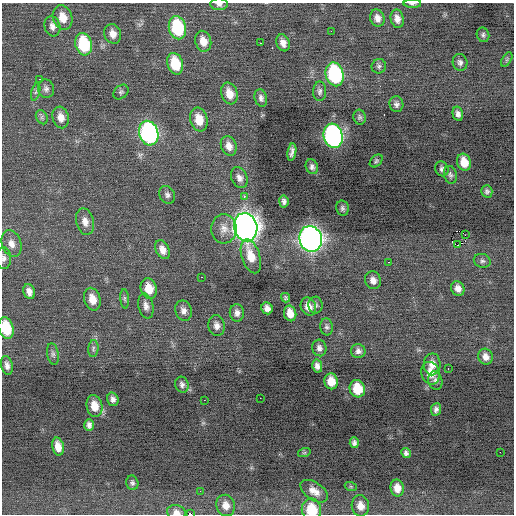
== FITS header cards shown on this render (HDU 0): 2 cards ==
NAXIS1  =                  512 / Axis length
NAXIS2  =                  512 / Axis length

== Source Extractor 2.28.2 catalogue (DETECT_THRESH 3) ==
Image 512 x 512 px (HDU 0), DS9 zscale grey, 1 PNG px = 1 image px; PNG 516 x 516 px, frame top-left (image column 1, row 512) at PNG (2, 3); each listed source drawn as its Kron ellipse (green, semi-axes under 4 px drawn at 4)
Background -0.121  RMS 0.89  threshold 2.66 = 3 sigma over >= 5 px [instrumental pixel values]
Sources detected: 112; all 112 listed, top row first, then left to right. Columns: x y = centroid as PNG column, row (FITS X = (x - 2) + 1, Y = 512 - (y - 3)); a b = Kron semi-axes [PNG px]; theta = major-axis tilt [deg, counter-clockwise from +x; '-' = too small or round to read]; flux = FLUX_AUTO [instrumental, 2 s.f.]
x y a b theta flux
219 4 9 6 -1 210
412 4 9 4 -1 120
63 17 12 9 -72 780
377 18 9 7 -72 330
397 19 9 6 -79 360
52 26 10 8 -73 300
177 28 12 8 -76 4300
331 31 2 2 - 190
113 34 10 8 -70 470
483 35 7 6 - 140
203 41 10 8 -76 670
260 43 3 2 - 58
283 43 9 6 -70 370
84 44 11 8 -75 3700
507 59 8 4 59 110
460 62 8 7 - 200
175 64 11 7 -73 2000
379 66 7 7 - 160
335 74 12 9 -76 6200
40 79 2 2 - 56
46 89 9 8 - 230
320 91 10 6 88 200
36 92 9 3 76 130
121 92 8 6 44 130
229 93 11 8 -72 740
261 98 9 6 -73 210
396 104 8 7 - 210
458 114 7 5 -77 230
42 117 7 5 -62 140
61 117 11 8 -75 510
360 117 7 6 - 140
199 119 12 8 -74 940
149 133 12 9 -75 13000
333 136 12 9 -76 16000
229 146 10 7 -70 430
292 152 9 3 80 220
376 161 7 5 46 110
464 162 8 6 -73 860
312 167 7 6 - 180
442 169 7 6 - 170
450 175 9 6 -75 170
239 178 11 8 -65 320
487 191 6 5 - 150
167 195 9 7 -61 210
244 196 3 3 - 190
284 201 6 4 -81 180
342 208 8 6 -78 150
85 222 13 9 -75 450
246 227 14 11 -76 52000
224 229 15 12 86 600
465 235 2 2 - 720
311 239 13 11 -74 34000
11 244 13 9 -70 490
458 245 4 3 - 420
162 250 10 6 -66 440
251 256 18 9 -72 1000
4 258 11 7 -88 250
482 261 8 7 - 180
389 262 3 2 - 490
201 277 3 2 - 110
373 280 9 8 - 370
458 288 7 6 - 330
149 289 10 8 -76 910
29 292 7 5 -70 350
285 298 5 4 - 100
92 299 11 8 -74 700
125 299 10 4 -85 110
316 305 8 7 - 160
146 306 13 7 -78 320
308 306 9 7 -66 510
267 308 6 5 - 290
183 311 10 8 -70 310
237 313 8 7 - 290
290 313 8 6 -76 620
217 326 10 8 -80 330
326 327 8 6 -83 150
6 328 11 7 -76 2000
319 348 8 7 - 240
93 349 8 5 84 150
358 351 7 7 - 220
53 354 11 6 -80 180
486 357 8 7 - 360
432 364 11 8 89 500
7 365 9 5 -79 280
317 366 6 5 - 270
448 368 2 2 - 38
431 373 11 9 -72 660
331 381 8 6 -76 760
435 381 9 7 -78 190
182 385 8 6 -73 190
357 389 9 7 -74 1500
260 398 2 2 - 220
113 399 7 5 -72 230
204 400 2 2 - 140
94 406 11 8 -78 740
436 410 6 5 - 190
89 425 6 4 -88 200
354 443 5 4 - 160
58 446 9 5 -77 540
500 452 2 2 - 240
304 453 6 4 18 72
406 453 5 4 - 170
132 483 7 6 - 160
351 487 6 4 -19 75
397 488 8 7 - 530
200 491 2 2 - 27
314 491 15 8 -34 530
226 505 11 9 -72 540
360 506 10 8 -79 530
311 510 11 9 -79 1700
176 512 9 7 -15 360
190 514 4 2 - 3100
At the frame edge (FLAGS 8, measured only in part): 7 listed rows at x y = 219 4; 412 4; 4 258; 6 328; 311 510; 176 512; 190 514